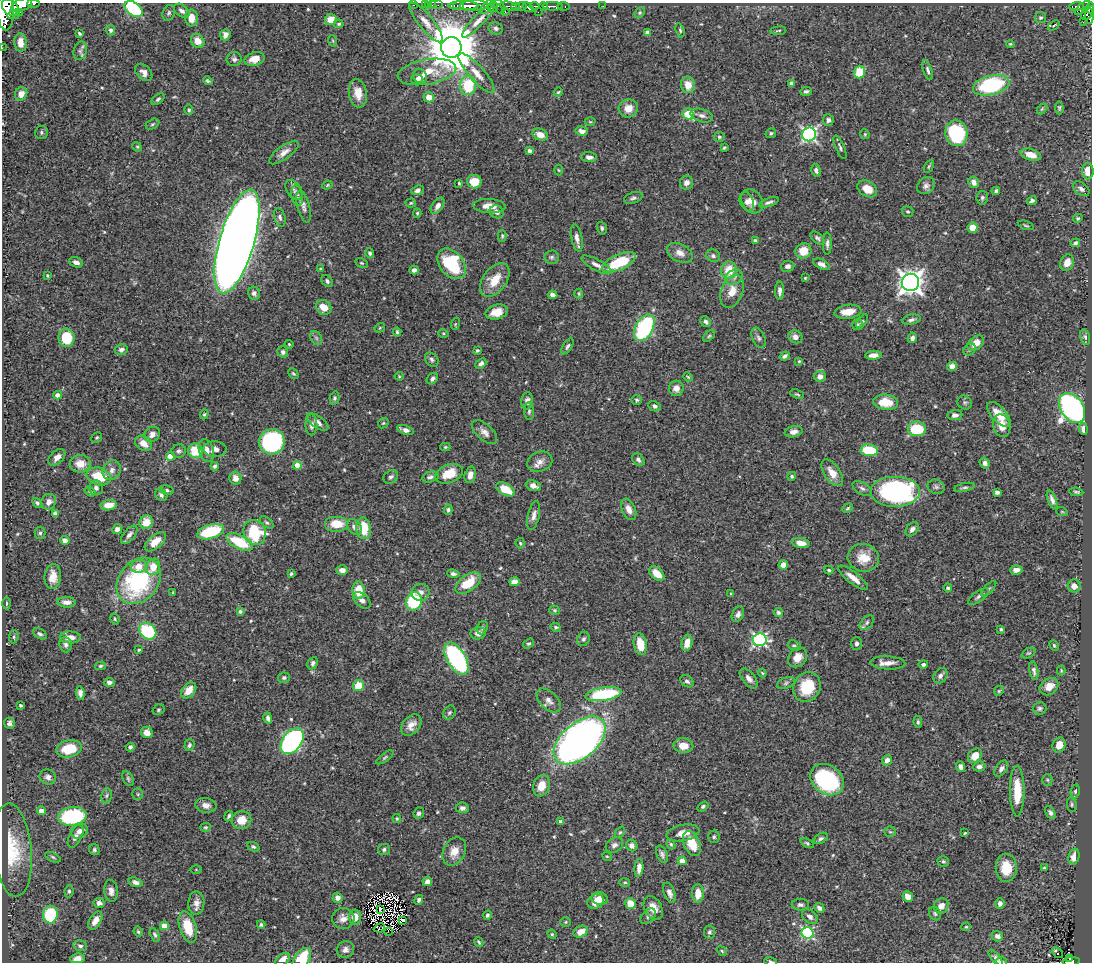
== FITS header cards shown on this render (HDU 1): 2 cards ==
NAXIS1  =                 1090
NAXIS2  =                  960

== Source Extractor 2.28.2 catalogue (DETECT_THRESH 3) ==
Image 1090 x 960 px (HDU 1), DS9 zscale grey, 1 PNG px = 1 image px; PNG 1094 x 964 px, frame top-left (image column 1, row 960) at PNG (2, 3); each listed source drawn as its Kron ellipse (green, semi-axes under 4 px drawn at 4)
Background 0.717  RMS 0.019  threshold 0.057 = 3 sigma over >= 5 px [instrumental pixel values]
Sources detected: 547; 1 with non-positive FLUX_AUTO (blend fragments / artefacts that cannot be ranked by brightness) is neither listed nor drawn; of the other 546, the 500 brightest by FLUX_AUTO listed and drawn (46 fainter detections omitted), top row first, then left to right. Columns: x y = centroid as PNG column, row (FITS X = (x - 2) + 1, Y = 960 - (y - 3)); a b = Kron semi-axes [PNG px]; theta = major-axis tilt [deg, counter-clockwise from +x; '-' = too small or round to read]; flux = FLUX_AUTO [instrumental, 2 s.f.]
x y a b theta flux
33 3 6 2 -1 94
22 5 10 6 18 850
413 5 3 2 - 12
425 5 2 2 - 4.3
429 5 3 2 - 1.7
432 5 2 2 - 6
438 5 2 2 - 7.8
458 6 5 3 - 150
463 6 15 4 0 470
474 6 14 5 3 490
499 6 8 4 -66 110
508 6 8 4 -9 150
516 6 3 3 - 52
521 6 5 3 - 100
534 6 5 3 - 92
543 6 4 3 - 150
553 6 10 3 -2 320
563 6 6 3 -10 34
603 6 2 2 - 4
1077 6 7 4 4 86
486 7 8 4 50 94
493 7 5 4 - 160
528 7 6 4 -36 340
10 8 10 7 -46 970
1082 8 9 3 42 45
1090 8 5 4 - 120
134 9 10 6 -38 78
5 11 19 8 -89 3000
182 11 9 5 -37 5.2
19 12 4 3 - 460
505 12 3 2 - 54
538 12 2 2 - 7.9
169 13 8 6 62 2.9
640 13 5 4 - 1.7
1088 13 8 5 45 200
13 15 6 3 7 220
1089 16 8 3 89 100
191 18 8 6 -87 17
1041 18 5 5 - 2.4
331 19 6 5 - 13
478 21 22 5 46 9.9
426 22 25 7 -51 13
1083 22 2 2 - 11
339 24 5 4 - 1.7
1054 25 6 2 36 1.4
496 28 7 6 - 3.4
111 30 5 4 - 2.9
680 30 7 4 -74 1.9
778 31 8 3 6 1.7
647 32 4 3 - 3.7
80 34 4 3 - 1.9
225 35 6 5 - 6.7
198 41 7 6 - 15
333 41 6 3 -72 1.3
20 42 9 6 -87 13
1010 44 4 4 - 1.4
451 47 10 10 - 8400
2 48 2 2 - 3.8
80 51 9 6 75 4.7
234 59 7 7 - 3.8
255 59 10 6 15 13
928 70 10 4 -72 3.4
144 72 10 6 -45 6.9
427 72 29 12 10 27
860 72 6 5 - 35
477 73 25 7 -48 15
420 76 7 7 - 6.1
417 80 6 5 - 4.3
208 81 5 3 - 2
791 83 4 4 - 3.3
468 85 9 8 - 56
688 85 8 7 - 16
991 85 18 9 14 120
806 91 6 4 4 3
558 92 4 3 - 1.4
358 93 14 9 -80 17
21 94 7 6 - 12
429 97 5 5 - 12
158 99 7 4 39 2.8
628 108 9 9 - 13
1059 108 6 4 -84 2
1042 109 6 3 45 1.4
189 110 5 4 - 2
688 114 6 5 - 37
702 116 11 6 -16 6
828 120 6 5 - 4.1
590 122 5 3 - 1.3
152 124 7 5 27 2.1
582 131 6 5 - 5.6
41 132 7 6 - 2.6
771 133 5 4 - 2.3
956 133 13 11 -78 100
809 134 7 7 - 280
865 134 5 4 - 1.6
540 135 8 5 -22 12
719 137 5 5 - 2.3
137 147 5 4 - 1.6
840 147 13 4 -67 3.2
724 148 4 3 - 1.7
530 151 4 4 - 4.8
284 153 18 6 36 8.8
1031 155 10 5 -17 14
589 157 8 5 -4 5.4
929 166 7 4 63 1.7
558 170 5 3 - 1.4
816 170 6 4 -79 3.7
1088 171 8 5 -88 17
474 182 7 6 - 24
974 182 6 5 - 7.2
459 183 4 4 - 1.3
686 183 7 6 - 6.4
327 185 5 4 - 1.3
926 186 9 7 39 5.3
867 189 10 7 -31 15
1081 189 9 6 -38 5
294 190 11 7 -56 4.9
417 190 6 4 23 4.2
996 191 4 3 - 2.9
297 196 10 5 -80 4.5
633 198 9 5 18 3.4
982 198 7 6 - 3
752 201 13 10 -54 12
1032 201 5 4 - 2.8
747 202 10 6 -68 5.8
769 202 10 4 19 3.7
411 203 5 4 - 2
438 206 9 5 56 6.1
489 206 16 7 -3 11
303 207 16 6 -76 6.2
908 211 6 5 - 2
497 212 7 6 - 5.4
417 213 4 4 - 1.6
280 217 9 5 -73 4
1078 218 5 4 - 1.8
1026 225 8 3 -19 1.7
602 228 6 5 - 2.8
972 228 5 5 - 19
502 236 6 4 89 1.8
577 238 14 5 -79 7.7
817 238 8 5 -42 3.1
237 241 54 17 74 4000
755 241 4 3 - 3.9
1075 243 5 4 - 3.1
827 244 11 4 90 4.1
803 251 8 7 - 21
370 253 5 4 - 2.9
680 253 14 8 -27 10
713 256 7 6 - 4.1
551 257 7 7 - 3.1
76 262 7 5 -19 5.3
619 262 18 8 24 55
362 263 6 4 -26 1.8
1067 263 8 6 65 10
452 264 17 12 -51 74
821 264 9 4 -25 5.2
596 265 17 5 -28 7.4
788 266 7 5 9 4.5
320 268 4 3 - 1.5
414 270 5 4 - 4.2
729 270 9 7 82 26
47 275 4 4 - 1.6
734 277 9 7 26 5.7
805 278 4 4 - 1.4
495 280 19 11 53 26
327 281 7 5 -50 2.9
910 282 9 8 - 1000
732 291 17 11 68 18
779 291 9 4 89 5.8
254 293 6 6 - 4.6
579 294 5 3 - 1.4
553 295 5 4 - 5.2
324 307 8 7 - 18
496 312 11 7 14 17
848 312 13 7 7 18
911 320 9 5 11 4.1
862 321 8 4 52 2.1
706 322 6 5 - 4.2
455 324 6 3 71 1.3
858 325 6 5 - 2.2
380 328 5 4 - 1.3
644 328 14 8 61 150
397 332 4 3 - 2.1
443 333 5 3 - 1.3
709 336 7 4 44 1.9
795 337 7 6 - 7
1085 337 8 5 -74 2.9
67 338 9 8 - 47
316 338 7 5 -60 2.8
759 338 10 6 -66 4.2
912 338 5 4 - 4.5
976 343 9 6 37 15
289 344 4 3 - 1.3
568 346 9 4 57 3.1
121 349 6 5 - 4.9
477 350 3 3 - 1.8
970 350 7 5 44 2.5
283 352 6 5 - 4
873 355 8 4 5 7.4
785 356 5 3 - 3.4
432 360 8 6 -47 3.2
799 361 4 4 - 1.5
481 364 6 4 42 3.9
952 366 5 4 - 9
293 374 6 3 -44 1.9
399 376 4 4 - 1.4
688 377 5 4 - 1.5
820 377 6 5 - 8.4
432 379 6 5 - 3.7
676 388 7 7 - 9.6
797 394 7 3 -21 1.7
58 395 4 4 - 6.6
335 398 6 4 75 2.2
637 400 5 5 - 2
527 401 8 6 85 5.8
886 402 12 7 -5 28
965 403 7 6 - 2.8
655 406 6 5 - 3.4
1072 408 16 11 -57 490
529 411 9 5 -86 2.8
204 414 5 4 - 1.6
999 414 15 7 -47 21
955 415 7 5 5 4.9
318 422 12 6 -36 6.3
383 423 6 4 43 1.6
311 425 10 6 -90 5.8
1002 426 11 8 -78 16
917 429 9 7 -7 47
1083 429 6 4 -85 6.7
405 430 8 4 -20 6.4
485 432 15 8 -43 8
794 432 9 5 12 6.4
152 434 8 7 - 7.6
97 438 6 5 - 1.9
272 442 13 12 - 170
143 443 9 7 -37 14
445 447 5 4 - 1.9
215 449 12 7 -4 7.1
206 450 12 7 -75 13
869 450 9 5 -8 49
179 451 7 6 - 3.6
195 451 7 7 - 36
171 456 4 4 - 18
57 457 10 6 43 8.2
638 460 7 5 -49 3.6
540 462 13 10 20 10
985 463 5 5 - 4.5
80 464 10 9 - 17
297 465 4 4 - 20
215 466 4 4 - 2.7
112 470 10 8 59 6.9
832 473 15 8 -56 14
449 474 14 9 21 28
470 475 8 5 76 7.2
99 476 12 8 -19 35
792 476 4 4 - 1.9
391 477 8 6 37 3.3
430 477 8 5 16 3.5
235 478 6 6 - 11
533 486 8 5 -21 7.8
936 487 9 7 -19 3.6
964 487 10 4 12 2.8
96 488 7 7 - 4.7
862 488 10 6 -32 4.1
506 489 10 6 -29 28
167 490 7 5 -11 2.6
90 492 6 4 -37 2
896 492 25 15 0 230
997 492 4 3 - 5.6
1076 492 7 3 -6 2.1
161 495 7 5 -42 3.3
1052 500 10 4 -69 5
49 502 8 7 - 7
37 503 5 4 - 2.7
108 505 8 5 8 13
848 508 6 4 28 1.7
629 509 11 6 -66 8
448 510 5 4 - 2.9
1062 512 5 3 - 1.3
55 513 4 4 - 3.3
534 515 14 6 77 6.9
146 522 7 6 - 19
267 522 8 4 -40 2.4
337 524 12 8 0 27
354 527 9 6 -56 6.3
364 528 11 7 -83 35
117 529 5 4 - 4.9
912 529 8 5 51 4.6
211 532 14 7 17 68
255 532 13 11 -68 83
40 533 6 5 - 2.9
129 535 11 5 49 5.3
65 540 4 4 - 8.4
155 542 13 6 40 16
239 542 14 7 -26 53
520 543 5 4 - 1.6
801 543 9 5 -10 12
863 558 15 14 - 22
783 565 5 4 - 9.1
139 566 8 6 13 14
153 567 8 6 73 21
342 570 6 4 -2 7.1
829 570 4 3 - 1.7
1016 570 6 4 5 7.6
657 573 9 5 -43 18
291 574 4 4 - 2.4
453 574 6 4 -11 3.4
53 577 12 8 85 13
853 578 18 5 -38 14
139 581 25 19 50 150
514 582 5 4 - 9.2
468 583 14 8 37 35
1074 586 6 6 - 9
948 588 4 3 - 2.3
989 589 10 3 45 2.5
358 590 8 6 -90 28
420 592 9 8 - 6.8
173 593 4 3 - 1.4
731 594 4 4 - 1.3
978 596 12 5 37 4
362 600 10 6 -43 5.6
414 601 9 8 - 87
66 602 9 5 -4 6.1
6 603 6 3 89 1.7
555 610 5 4 - 1.9
240 611 4 4 - 2.4
778 613 5 4 - 2.7
738 614 8 5 63 4.3
115 619 5 3 - 1.5
867 623 9 5 47 3.7
556 627 5 4 - 2.1
482 628 7 5 63 3
1001 629 3 3 - 2.2
148 631 9 7 -39 87
478 633 7 6 - 9.5
40 634 7 5 -30 3
14 637 6 4 85 2
70 637 10 6 -1 11
584 639 7 6 - 3.1
759 640 7 6 - 250
687 643 8 5 77 14
857 643 6 5 - 3.7
529 644 6 4 33 2.1
640 644 11 6 -79 25
66 645 8 6 -84 4.1
1054 645 5 3 - 1.6
794 646 7 5 -20 2.7
139 650 4 3 - 1.4
1028 653 7 4 25 1.9
797 657 10 8 48 13
456 658 18 9 -59 200
313 663 6 5 - 3.9
888 663 17 6 -2 11
923 664 5 4 - 2.8
100 666 5 4 - 1.9
1061 670 5 4 - 1.4
1034 671 9 4 -79 4.2
762 673 4 3 - 1.4
940 676 8 6 53 5.6
284 678 6 5 - 2.4
749 678 12 6 -50 7.2
687 681 7 5 -38 3.4
109 683 5 4 - 4.7
786 683 9 5 22 3.1
358 686 5 5 - 25
807 687 15 13 64 46
1049 687 10 7 38 15
189 690 9 6 50 15
999 691 5 4 - 1.6
80 693 7 4 -83 5.1
603 694 18 6 9 110
549 700 15 8 -44 8.7
20 705 3 3 - 1.8
1040 708 7 6 - 3
158 710 6 5 - 2.1
449 713 7 5 55 2.8
268 718 6 4 -75 4.1
918 722 6 4 -81 2.2
9 723 5 5 - 3.8
411 725 12 8 48 11
147 732 6 5 - 11
580 740 30 17 40 800
292 741 14 9 52 330
189 745 6 5 - 2.9
1059 745 8 6 74 13
683 746 10 7 -5 16
130 747 4 4 - 2.8
69 749 13 8 11 39
975 756 8 6 50 16
385 757 10 4 36 2.4
887 760 5 5 - 5.6
960 767 5 4 - 4.9
979 767 6 5 - 5
1001 769 9 5 54 4.7
48 777 8 7 - 5.6
128 778 8 5 -64 2.7
827 780 18 14 -36 130
1047 780 5 5 - 2
541 786 11 8 70 16
1017 791 25 7 -90 36
1075 791 7 4 79 2.2
138 794 5 5 - 2
106 796 8 5 82 2.7
1072 804 7 4 -82 2.1
206 805 11 7 -10 7.9
703 806 6 4 33 2.4
462 808 6 5 - 4.3
41 811 4 4 - 9.9
419 813 6 5 - 4
1050 813 7 4 -59 3.3
72 816 14 9 8 110
229 816 5 3 - 2.5
397 818 4 3 - 1.6
242 820 10 9 - 18
560 822 4 4 - 4
205 827 5 4 - 1.6
80 831 9 7 34 7.7
620 832 6 4 52 1.9
890 832 5 5 - 1.9
683 833 17 8 11 13
965 833 4 3 - 1.3
76 836 12 6 63 6
714 837 6 6 - 2.8
821 838 7 5 31 3.1
807 843 7 4 -27 1.9
671 844 5 4 - 1.7
692 844 13 8 -65 30
614 845 9 7 31 5.3
632 846 6 5 - 5.9
253 847 6 4 -22 2.4
384 849 6 5 - 2.8
12 850 47 19 -85 63
94 850 6 5 - 2.6
454 851 15 10 63 15
662 854 9 5 -67 3.8
607 856 5 4 - 1.4
53 857 8 4 -25 2.5
1074 857 8 5 77 12
682 861 4 4 - 12
943 861 6 5 - 2.3
639 868 9 4 85 8.7
1006 868 14 10 -89 28
1044 868 3 3 - 1.8
196 869 6 4 -1 1.4
427 881 4 4 - 6.4
135 882 7 4 -17 4.9
625 882 5 4 - 1.7
69 891 6 4 82 2.5
111 891 11 6 -83 7.5
669 893 10 5 -69 6.6
698 893 9 6 89 17
908 897 5 5 - 11
338 898 5 5 - 6.2
600 899 8 6 -15 8.4
419 900 5 4 - 2.9
596 901 9 7 31 14
99 903 5 5 - 4
196 903 11 8 89 8.1
630 903 5 5 - 22
1000 904 5 4 - 5.5
800 905 9 6 0 3.9
941 906 8 7 - 10
653 908 13 8 -63 15
819 908 6 4 -43 3.9
380 910 4 2 - 1.6
50 914 9 7 87 69
935 914 7 5 -58 2.5
487 915 4 3 - 2.3
648 916 9 6 46 3.9
355 917 8 6 90 14
810 917 9 6 -42 5.1
343 918 11 10 - 9.6
403 920 2 2 - 1.8
95 921 10 5 59 9.6
566 922 5 5 - 1.7
261 924 4 3 - 2.1
164 926 4 4 - 19
188 927 16 8 -72 29
966 927 4 4 - 1.4
380 928 5 2 - 1.3
388 931 2 2 - 350
138 932 5 3 - 1.8
581 932 7 5 23 14
709 932 6 5 - 2.8
808 933 6 5 - 160
552 934 5 4 - 1.6
155 935 7 4 -64 2.6
997 936 6 5 - 4.9
479 942 5 3 - 1.7
80 946 7 5 -16 3.5
345 950 9 8 - 5.4
722 951 5 3 - 1.6
1057 953 6 2 -45 2.8
77 958 7 4 7 7.2
302 958 12 7 53 48
996 958 10 4 -51 4.4
283 959 8 5 41 11
1070 959 3 3 - 12
771 961 6 3 -17 2.1
1001 961 6 4 -11 2
1071 961 8 3 6 75
At the frame edge (FLAGS 8, measured only in part): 10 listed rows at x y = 33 3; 1090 8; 134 9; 5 11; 2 48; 302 958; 283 959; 771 961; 1001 961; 1071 961
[46 fainter detections neither listed nor drawn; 1 non-positive-flux detection neither listed nor drawn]